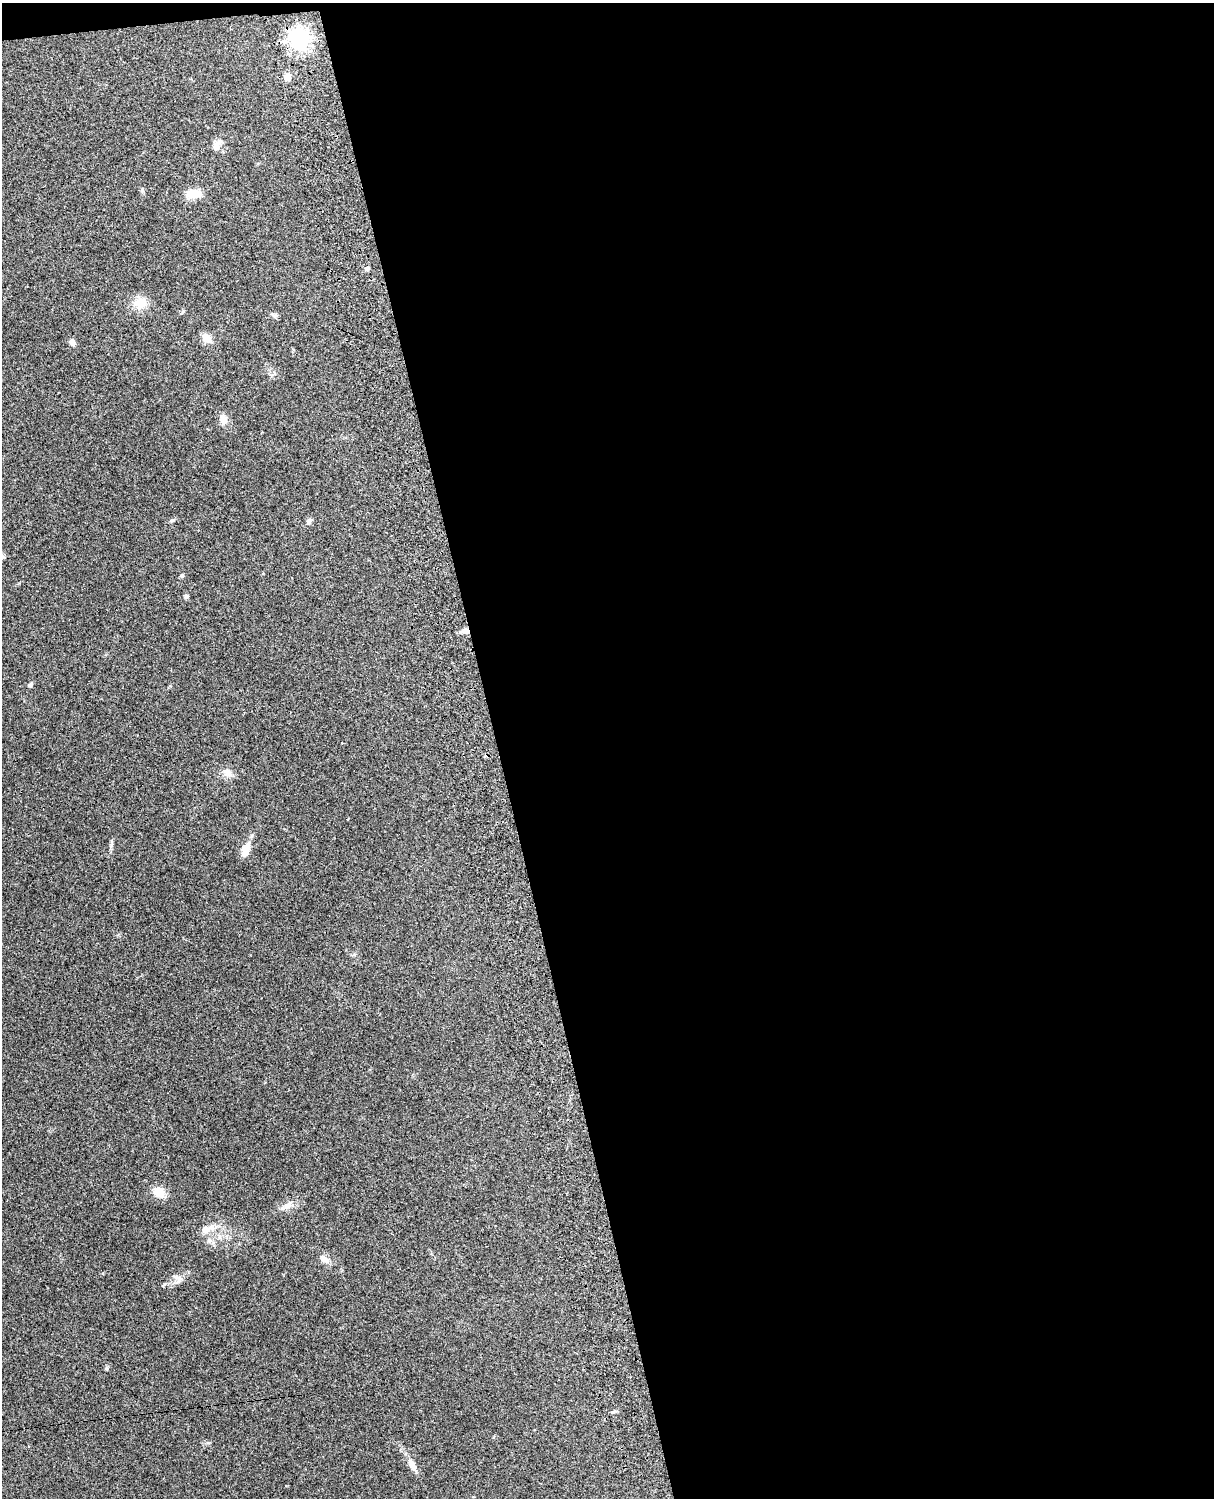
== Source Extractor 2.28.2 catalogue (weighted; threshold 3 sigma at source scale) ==
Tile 4 of 4 x 3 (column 4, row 1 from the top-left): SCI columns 3756-4967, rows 3154-4649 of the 5088 x 4925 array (HDU 1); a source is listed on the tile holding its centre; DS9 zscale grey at full resolution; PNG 1216 x 1500 px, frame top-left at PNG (2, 3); no overlay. Shown black and unused: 60% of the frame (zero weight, under 3 of 4 exposures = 6% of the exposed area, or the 3 px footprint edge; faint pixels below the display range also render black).
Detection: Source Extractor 2.28.2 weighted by HDU 2 'WHT'; one run over the whole footprint, this tile lists its part. Background 0.279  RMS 0.0092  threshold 0.0413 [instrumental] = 3 sigma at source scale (4.5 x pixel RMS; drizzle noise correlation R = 1.50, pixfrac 1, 0.05/0.05 arcsec/px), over >= 5 px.
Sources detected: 25; all 25 listed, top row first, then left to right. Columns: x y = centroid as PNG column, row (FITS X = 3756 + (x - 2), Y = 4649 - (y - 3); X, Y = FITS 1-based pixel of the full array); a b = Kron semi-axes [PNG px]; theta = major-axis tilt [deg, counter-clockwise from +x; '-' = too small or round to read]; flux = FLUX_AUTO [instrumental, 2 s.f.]
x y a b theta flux
300 38 8 7 - 550
288 77 9 8 - 5.4
216 146 14 11 -85 6
194 194 18 10 5 14
367 268 6 5 - 2.1
140 303 15 14 - 14
273 315 8 5 -10 1.9
206 338 11 8 -44 8.9
72 342 9 7 -56 3.5
223 419 13 9 -76 6.9
172 520 7 5 21 1.6
309 521 9 6 71 2.5
182 575 6 5 - 1.4
186 596 5 5 - 1.9
465 631 12 6 7 5.1
30 685 7 5 40 2
228 773 13 9 -47 6
246 850 21 10 67 9.3
159 1192 15 11 -41 11
288 1205 12 8 46 5.2
206 1229 18 10 19 9.2
209 1240 6 6 - 2.4
324 1259 13 8 -41 5
177 1277 14 6 -20 4.2
412 1465 18 7 -62 6.5
Overlapping masked pixels (flux is a lower limit): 1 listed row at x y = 465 631
Unlisted compact peaks at least as high as the median listed source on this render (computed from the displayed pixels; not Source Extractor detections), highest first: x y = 142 190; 208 1443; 354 955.